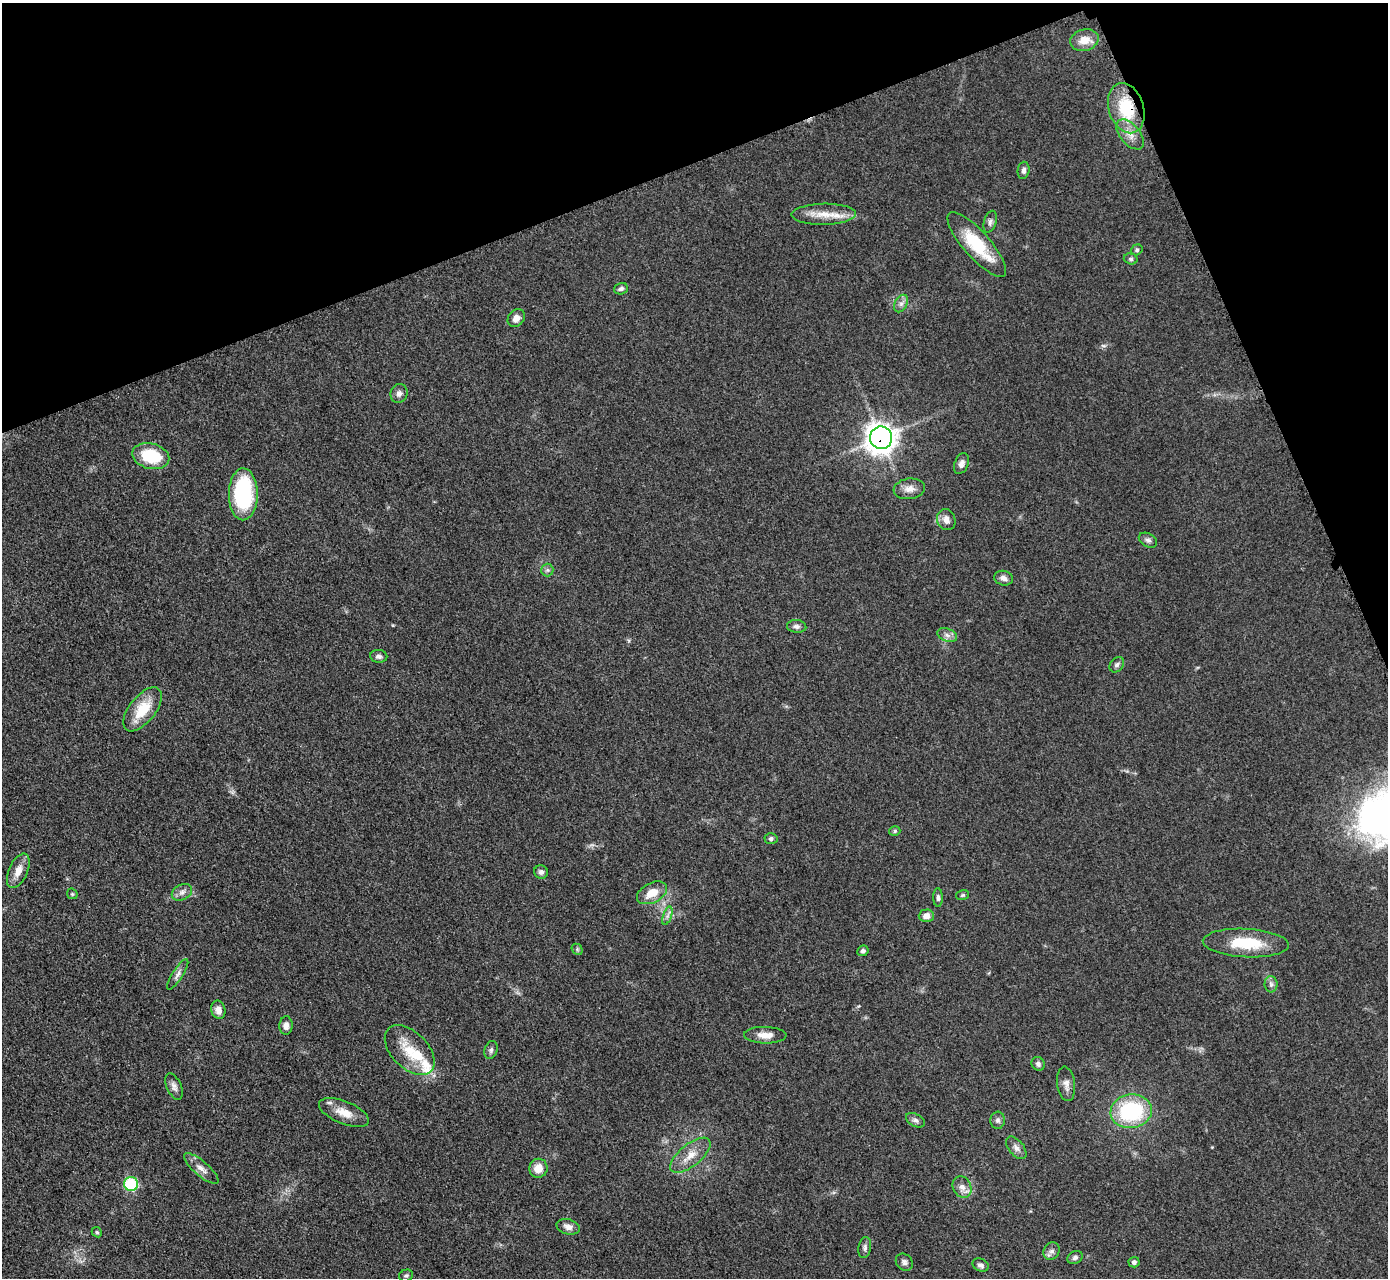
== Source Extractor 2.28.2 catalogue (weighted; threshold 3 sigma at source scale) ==
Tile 3 of 4 x 4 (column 3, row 1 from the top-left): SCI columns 2789-4174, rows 4123-5398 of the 5624 x 5584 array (HDU 1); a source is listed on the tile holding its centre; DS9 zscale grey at full resolution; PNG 1390 x 1280 px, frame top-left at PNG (2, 3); each listed source drawn as its Kron ellipse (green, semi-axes under 4 px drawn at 4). Shown black and unused: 19% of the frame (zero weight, under 3 of 5 exposures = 4% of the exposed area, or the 3 px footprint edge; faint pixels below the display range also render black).
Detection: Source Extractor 2.28.2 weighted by HDU 2 'WHT'; one run over the whole footprint, this tile lists its part. Background 0.0524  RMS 0.0056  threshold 0.0251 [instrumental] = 3 sigma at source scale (4.5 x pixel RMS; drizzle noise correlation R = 1.50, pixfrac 1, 0.05/0.05 arcsec/px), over >= 5 px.
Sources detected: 73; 3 inside a brighter listed object's ellipse — not listed separately; the other 70 listed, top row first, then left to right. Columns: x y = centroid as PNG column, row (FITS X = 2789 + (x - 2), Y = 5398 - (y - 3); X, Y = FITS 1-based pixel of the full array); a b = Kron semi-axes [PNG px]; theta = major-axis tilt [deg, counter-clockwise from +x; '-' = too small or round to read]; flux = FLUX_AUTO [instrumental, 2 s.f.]
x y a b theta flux
1084 40 14 10 15 7.1
1126 108 26 17 -72 27
1130 134 18 10 -50 6.1
1024 170 8 6 82 1.7
824 214 32 10 1 11
990 222 11 6 72 1.9
977 245 41 13 -48 26
1137 250 6 5 - 1
1131 259 7 5 -16 1.2
621 289 7 5 18 1.4
901 303 9 6 63 2.2
516 318 9 7 50 3.7
399 393 9 8 - 2.6
881 438 11 11 - 560
151 456 19 12 -14 24
961 464 11 6 69 2.4
909 489 16 10 8 4.6
243 494 26 14 89 60
946 520 11 9 -70 3.9
1148 540 10 6 -29 1.9
547 570 6 6 - 1.3
1004 578 9 7 -14 2.5
797 626 9 6 -6 1.9
947 635 10 6 -20 2.4
379 656 8 6 -9 1.8
1117 665 8 6 49 1.5
143 709 26 13 51 17
895 831 6 4 17 1
771 839 6 5 - 1.4
18 871 18 9 65 6
541 872 7 6 - 2
182 892 11 7 28 2.7
652 893 16 10 27 9
72 894 6 5 - 0.79
963 895 6 5 - 0.88
938 898 9 4 -89 1.3
667 916 9 4 71 1.5
926 916 7 6 - 3.8
1246 943 43 14 -3 23
577 949 6 4 -48 0.96
863 951 6 5 - 1.4
178 974 18 5 57 2.6
1271 984 8 6 -88 1.8
218 1010 9 7 -77 3.7
286 1025 9 6 87 3
765 1035 21 8 -1 5.8
410 1050 30 18 -45 15
491 1050 9 6 71 1.5
1038 1064 7 6 - 1.6
1066 1084 17 9 -82 3.6
174 1086 14 7 -66 2.6
1131 1111 21 17 8 52
344 1113 26 11 -22 8.5
915 1120 10 6 -28 1.8
998 1120 8 7 - 1.7
1016 1148 13 7 -51 2.8
690 1155 24 11 39 8.3
201 1168 22 7 -40 4.3
538 1168 9 9 - 6.8
131 1184 7 7 - 42
962 1187 11 9 -62 4.1
568 1227 12 7 -16 3.2
97 1232 5 4 - 0.82
865 1248 11 6 81 1.9
1052 1251 9 7 55 2.5
1075 1258 8 6 25 1.6
904 1262 9 7 -44 1.9
1134 1262 5 5 - 1.7
981 1265 8 6 -27 1.9
406 1276 7 6 - 1.1
Overlapping masked pixels (flux is a lower limit): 2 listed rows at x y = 1126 108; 881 438